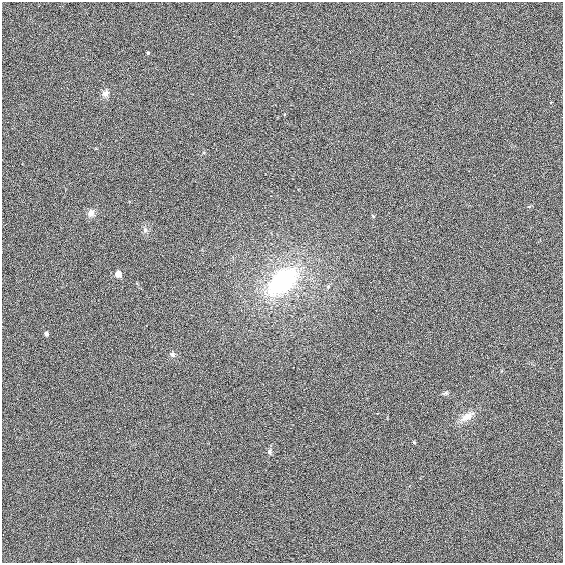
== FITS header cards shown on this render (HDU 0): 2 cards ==
NAXIS1  =                  561
NAXIS2  =                  561

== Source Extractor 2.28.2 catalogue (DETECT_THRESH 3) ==
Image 561 x 561 px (HDU 0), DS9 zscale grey, 1 PNG px = 1 image px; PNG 565 x 565 px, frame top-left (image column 1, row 561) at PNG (2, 2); no overlay
Background 3.21e-04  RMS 0.21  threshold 0.629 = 3 sigma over >= 5 px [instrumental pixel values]
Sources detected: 14; all 14 listed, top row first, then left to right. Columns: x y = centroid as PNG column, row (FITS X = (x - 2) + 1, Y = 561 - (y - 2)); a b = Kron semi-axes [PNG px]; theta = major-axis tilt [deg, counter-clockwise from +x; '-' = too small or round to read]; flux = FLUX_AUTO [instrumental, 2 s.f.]
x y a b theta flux
148 53 4 3 - 16
105 93 10 8 69 68
91 213 10 8 70 69
373 216 5 3 - 14
145 230 6 6 - 34
118 274 5 4 - 200
282 281 36 21 41 1800
328 286 5 4 - 18
46 334 4 4 - 53
172 354 7 6 - 32
446 393 7 5 -20 26
467 417 20 9 34 140
414 442 5 4 - 14
269 452 7 6 - 37